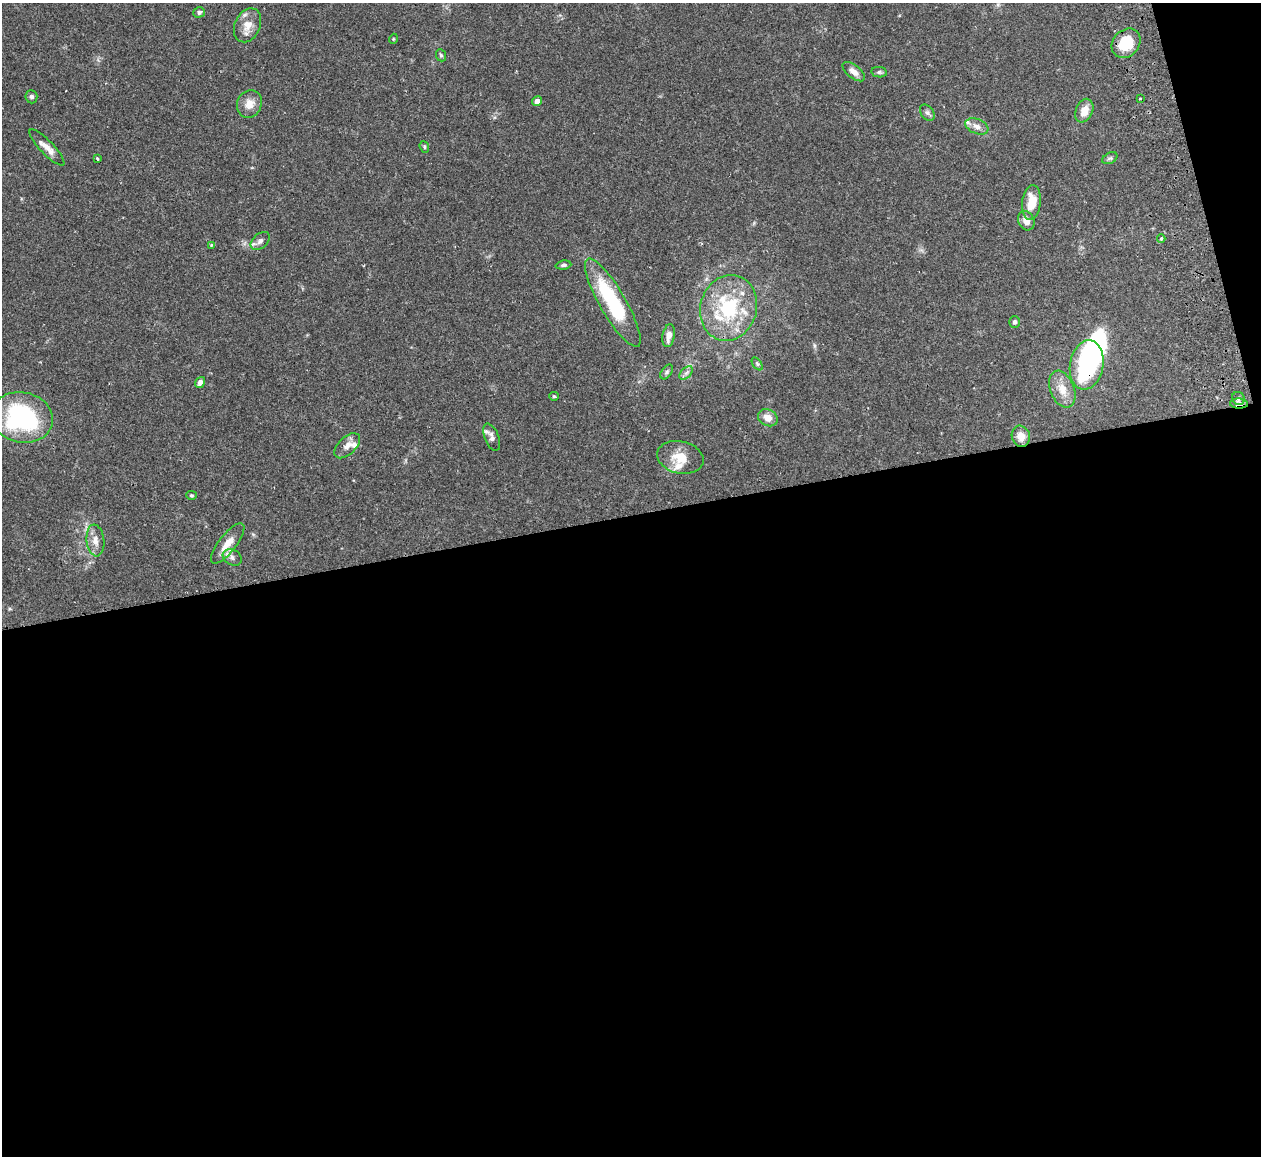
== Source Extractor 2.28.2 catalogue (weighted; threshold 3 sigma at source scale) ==
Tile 16 of 4 x 4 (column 4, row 4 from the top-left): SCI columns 3835-5093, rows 159-1312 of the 5149 x 5047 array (HDU 1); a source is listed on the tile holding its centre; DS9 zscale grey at full resolution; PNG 1263 x 1158 px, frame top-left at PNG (2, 3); each listed source drawn as its Kron ellipse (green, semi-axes under 4 px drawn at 4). Shown black and unused: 57% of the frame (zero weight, under 2 of 3 exposures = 3% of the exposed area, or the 3 px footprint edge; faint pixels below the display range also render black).
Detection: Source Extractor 2.28.2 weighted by HDU 2 'WHT'; one run over the whole footprint, this tile lists its part. Background 0.0823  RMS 0.0059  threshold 0.0264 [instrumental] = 3 sigma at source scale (4.5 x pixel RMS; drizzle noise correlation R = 1.50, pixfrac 1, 0.05/0.05 arcsec/px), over >= 5 px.
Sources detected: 56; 2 inside a brighter object's white glare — neither listed nor drawn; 7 inside a brighter listed object's ellipse — not listed separately; the other 47 listed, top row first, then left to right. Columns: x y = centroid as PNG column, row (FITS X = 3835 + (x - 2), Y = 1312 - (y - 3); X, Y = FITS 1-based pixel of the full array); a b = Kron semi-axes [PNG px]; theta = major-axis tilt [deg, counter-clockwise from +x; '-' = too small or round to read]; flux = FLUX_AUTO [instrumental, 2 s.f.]
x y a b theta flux
199 12 6 5 - 1.6
248 25 18 12 66 7.2
393 39 5 3 - 0.44
1126 43 16 12 47 15
441 55 6 5 - 1
854 72 13 6 -38 3.6
879 72 8 5 -9 1.1
31 97 6 6 - 1.8
1140 99 3 3 - 0.92
537 101 5 4 - 2.5
249 104 14 12 64 5.7
1084 111 12 8 67 6.1
927 113 9 6 -50 1.6
977 126 12 7 -22 3.1
47 147 24 6 -46 5
424 147 6 4 -70 0.84
1110 158 8 5 29 1.1
98 159 3 3 - 1.2
1031 203 17 9 84 11
1026 221 10 8 -63 4.7
1161 238 4 4 - 0.74
260 241 11 7 43 2.5
211 245 4 3 - 0.76
563 265 8 4 6 1.3
613 303 50 13 -60 50
729 308 33 28 73 40
1014 322 6 5 - 1.4
669 336 11 6 79 4.4
757 364 7 4 -53 0.88
1087 365 25 17 80 68
667 372 8 5 54 1.2
686 373 8 5 44 1.6
200 382 6 4 53 2.5
1062 389 19 12 -69 7.6
554 396 5 4 - 0.68
1238 398 7 6 - 1.6
1239 403 9 5 -3 2.2
22 417 31 25 -12 74
768 418 10 8 -27 5.2
1021 436 11 9 -72 5.2
492 437 14 7 -69 3
347 446 15 8 44 3.9
680 457 23 16 -13 11
191 495 5 4 - 0.73
95 540 16 9 -83 4.5
228 543 24 8 52 8.5
232 557 10 7 -30 2.5
Overlapping masked pixels (flux is a lower limit): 2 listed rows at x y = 1087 365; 1239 403